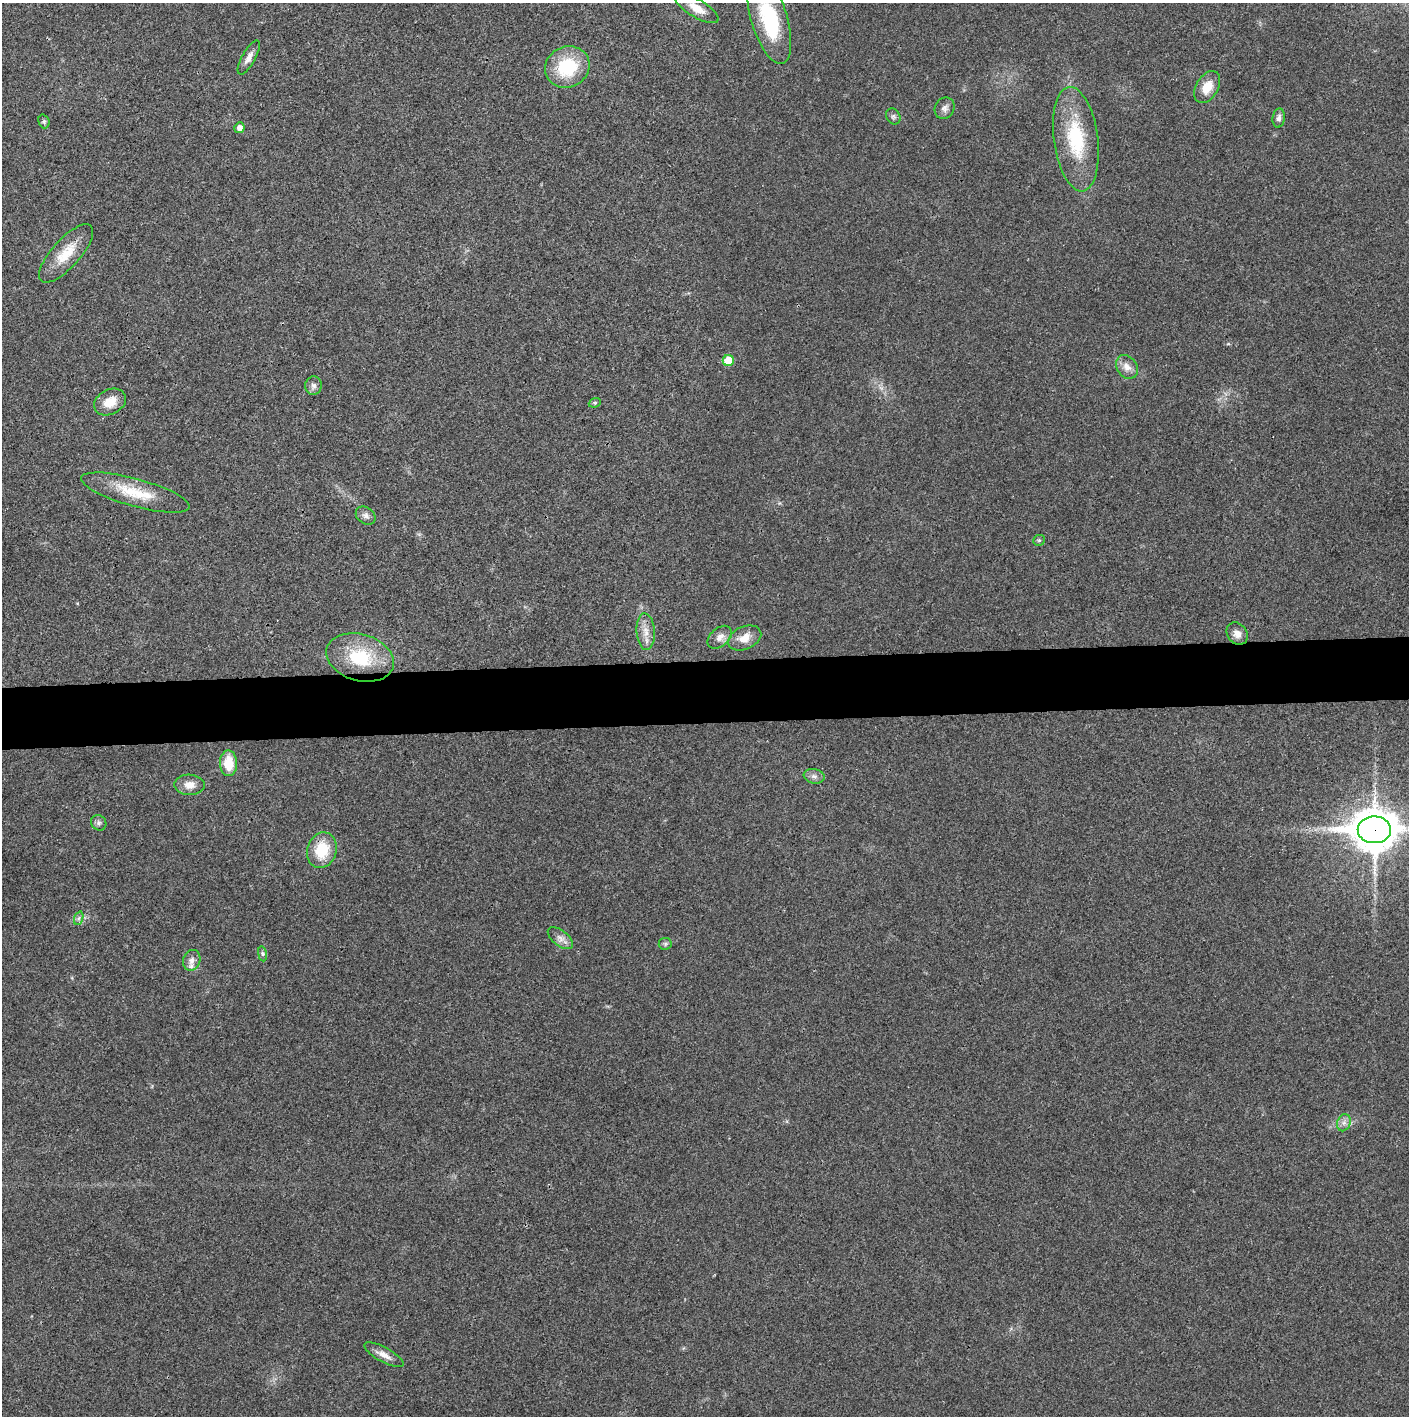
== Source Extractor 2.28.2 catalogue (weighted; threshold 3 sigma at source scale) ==
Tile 5 of 3 x 3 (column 2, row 2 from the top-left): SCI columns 1408-2814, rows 1415-2828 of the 4224 x 4243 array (HDU 1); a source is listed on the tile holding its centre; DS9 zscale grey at full resolution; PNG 1411 x 1418 px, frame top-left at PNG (2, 3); each listed source drawn as its Kron ellipse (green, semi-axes under 4 px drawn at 4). Shown black and unused: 4% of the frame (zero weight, under 3 of 4 exposures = <1% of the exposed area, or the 3 px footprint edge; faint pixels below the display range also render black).
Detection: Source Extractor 2.28.2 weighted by HDU 2 'WHT'; one run over the whole footprint, this tile lists its part. Background 0.0247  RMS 0.006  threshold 0.0272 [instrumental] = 3 sigma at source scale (4.5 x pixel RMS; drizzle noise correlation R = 1.50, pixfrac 1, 0.05/0.05 arcsec/px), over >= 5 px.
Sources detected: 38; all 38 listed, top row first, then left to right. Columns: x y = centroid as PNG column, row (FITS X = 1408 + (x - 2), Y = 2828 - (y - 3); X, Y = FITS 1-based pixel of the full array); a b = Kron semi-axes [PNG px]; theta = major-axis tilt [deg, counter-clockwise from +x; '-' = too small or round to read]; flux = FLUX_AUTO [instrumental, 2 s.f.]
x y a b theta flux
697 8 25 9 -31 8.9
769 19 46 18 -73 47
249 57 19 6 61 4.1
567 67 23 20 27 33
1207 87 17 11 59 10
945 108 11 9 61 2.9
893 116 8 6 -60 1.6
1279 118 9 6 80 2.5
44 121 7 5 -72 1.1
239 128 5 5 - 3
1076 139 52 22 -82 40
66 253 37 14 48 16
728 360 5 5 - 14
1127 367 13 10 -53 5.3
313 386 9 8 - 2.4
110 402 17 12 27 9.5
595 403 6 4 20 0.85
135 493 56 14 -15 23
366 516 11 8 -35 2.6
1039 540 6 5 - 0.94
646 632 18 9 -86 6.5
1237 634 12 9 -53 4.1
720 637 14 9 41 4.5
744 638 17 11 23 7.9
360 657 34 23 -16 35
228 763 13 8 -88 14
814 776 10 7 -9 2.6
189 785 15 10 -1 6.2
99 823 8 7 - 1.8
1374 830 16 13 1 1900
322 850 18 14 70 20
79 918 7 4 71 1.3
560 938 15 7 -37 3.7
665 944 6 6 - 1.3
262 954 8 4 -82 1.2
192 960 11 8 71 4.2
1344 1123 9 6 70 2.7
384 1355 22 7 -28 5.1
Overlapping masked pixels (flux is a lower limit): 1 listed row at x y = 1374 830
Isophote crosses this tile's border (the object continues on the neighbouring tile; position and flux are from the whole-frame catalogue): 2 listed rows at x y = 769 19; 1374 830